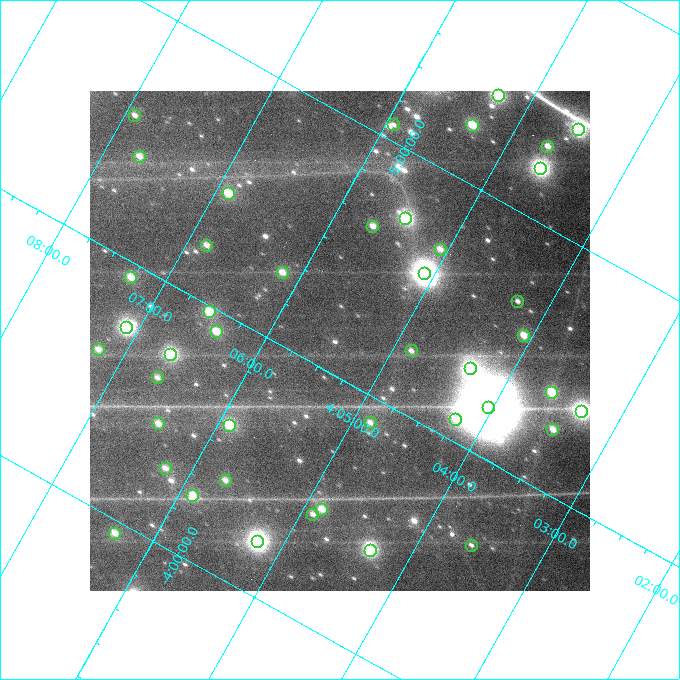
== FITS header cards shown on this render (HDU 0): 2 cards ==
NAXIS1  =                  500
NAXIS2  =                  500

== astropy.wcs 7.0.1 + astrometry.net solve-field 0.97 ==
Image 500 x 500 px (HDU 0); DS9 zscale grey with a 90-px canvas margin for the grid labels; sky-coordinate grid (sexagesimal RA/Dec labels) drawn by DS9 from the SOLVED WCS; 43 Tycho-2 reference stars matched to detected sources circled (green)
Header WCS: none
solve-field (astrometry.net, Tycho-2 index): SOLVED blind (the file carries no WCS)
Solved WCS: RA---TAN-SIP/DEC--TAN-SIP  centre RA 04:05:26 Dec -04:34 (61.36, -4.57 deg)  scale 7.73 arcsec/px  FOV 64.4' x 64.4'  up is +151 deg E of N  parity flipped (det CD > 0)
(file carries no celestial WCS; the grid is the blind solution)
Tycho-2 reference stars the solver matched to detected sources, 43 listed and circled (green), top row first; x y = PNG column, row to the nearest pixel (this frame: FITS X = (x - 90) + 1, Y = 500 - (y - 91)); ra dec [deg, ICRS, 3 dp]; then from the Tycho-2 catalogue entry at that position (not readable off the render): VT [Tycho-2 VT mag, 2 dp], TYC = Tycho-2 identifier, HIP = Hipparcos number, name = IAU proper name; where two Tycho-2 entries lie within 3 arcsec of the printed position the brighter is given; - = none
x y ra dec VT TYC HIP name
498 95 61.319 -5.197 10.34 4731-438-1 - -
134 115 61.982 -4.778 11.87 4728-822-1 - -
393 124 61.485 -5.032 12.43 4731-952-1 - -
472 125 61.336 -5.114 10.65 4731-475-1 - -
578 129 61.132 -5.216 9.92 4731-1329-1 - -
547 146 61.172 -5.153 11.55 4731-667-1 - -
139 156 61.930 -4.707 11.97 4728-1186-1 - -
540 168 61.163 -5.103 9.90 4731-829-1 - -
228 193 61.724 -4.730 10.54 4728-444-1 - -
405 218 61.363 -4.869 9.81 4728-937-1 - -
372 226 61.417 -4.820 11.80 4728-566-1 - -
206 245 61.710 -4.610 11.55 4728-1126-1 - -
440 249 61.266 -4.848 12.12 4728-1372-1 - -
282 272 61.539 -4.638 11.45 4728-973-1 - -
424 273 61.270 -4.786 8.32 4728-832-1 19061 -
130 277 61.818 -4.470 11.25 4728-1130-1 - -
517 301 61.066 -4.831 12.41 4728-1080-1 - -
209 311 61.635 -4.488 10.85 4728-909-1 - -
126 327 61.774 -4.372 9.31 4728-719-1 - -
216 331 61.601 -4.458 11.09 4728-766-1 - -
523 335 61.019 -4.773 11.22 4728-807-1 - -
98 349 61.805 -4.302 11.77 4728-1254-1 - -
411 350 61.215 -4.627 11.79 4728-969-1 - -
170 354 61.663 -4.368 10.24 4728-1138-1 - -
470 368 61.085 -4.655 9.65 4728-1336-1 19007 -
157 377 61.663 -4.310 12.22 4728-607-1 - -
551 392 60.906 -4.695 10.65 4728-503-1 - -
488 407 61.009 -4.601 7.49 4728-1176-1 18985 -
581 411 60.830 -4.692 9.70 4728-477-1 - -
455 419 61.059 -4.545 11.36 4728-745-1 - -
370 422 61.216 -4.449 11.99 4728-942-1 - -
158 423 61.614 -4.225 11.95 4728-1094-1 - -
229 425 61.478 -4.297 10.62 4728-1066-1 - -
552 429 60.865 -4.627 11.56 4728-834-1 - -
165 468 61.554 -4.149 11.86 4728-819-1 - -
225 480 61.428 -4.189 12.20 4728-962-1 - -
192 495 61.474 -4.127 11.22 4728-562-1 - -
321 509 61.217 -4.236 11.65 4728-686-1 - -
312 514 61.228 -4.217 11.99 4728-395-1 - -
114 533 61.580 -3.974 11.41 4728-1008-1 - -
257 541 61.303 -4.108 8.97 4728-591-1 - -
471 545 60.897 -4.325 12.13 4728-894-1 - -
370 550 61.083 -4.210 9.51 4728-651-1 - -